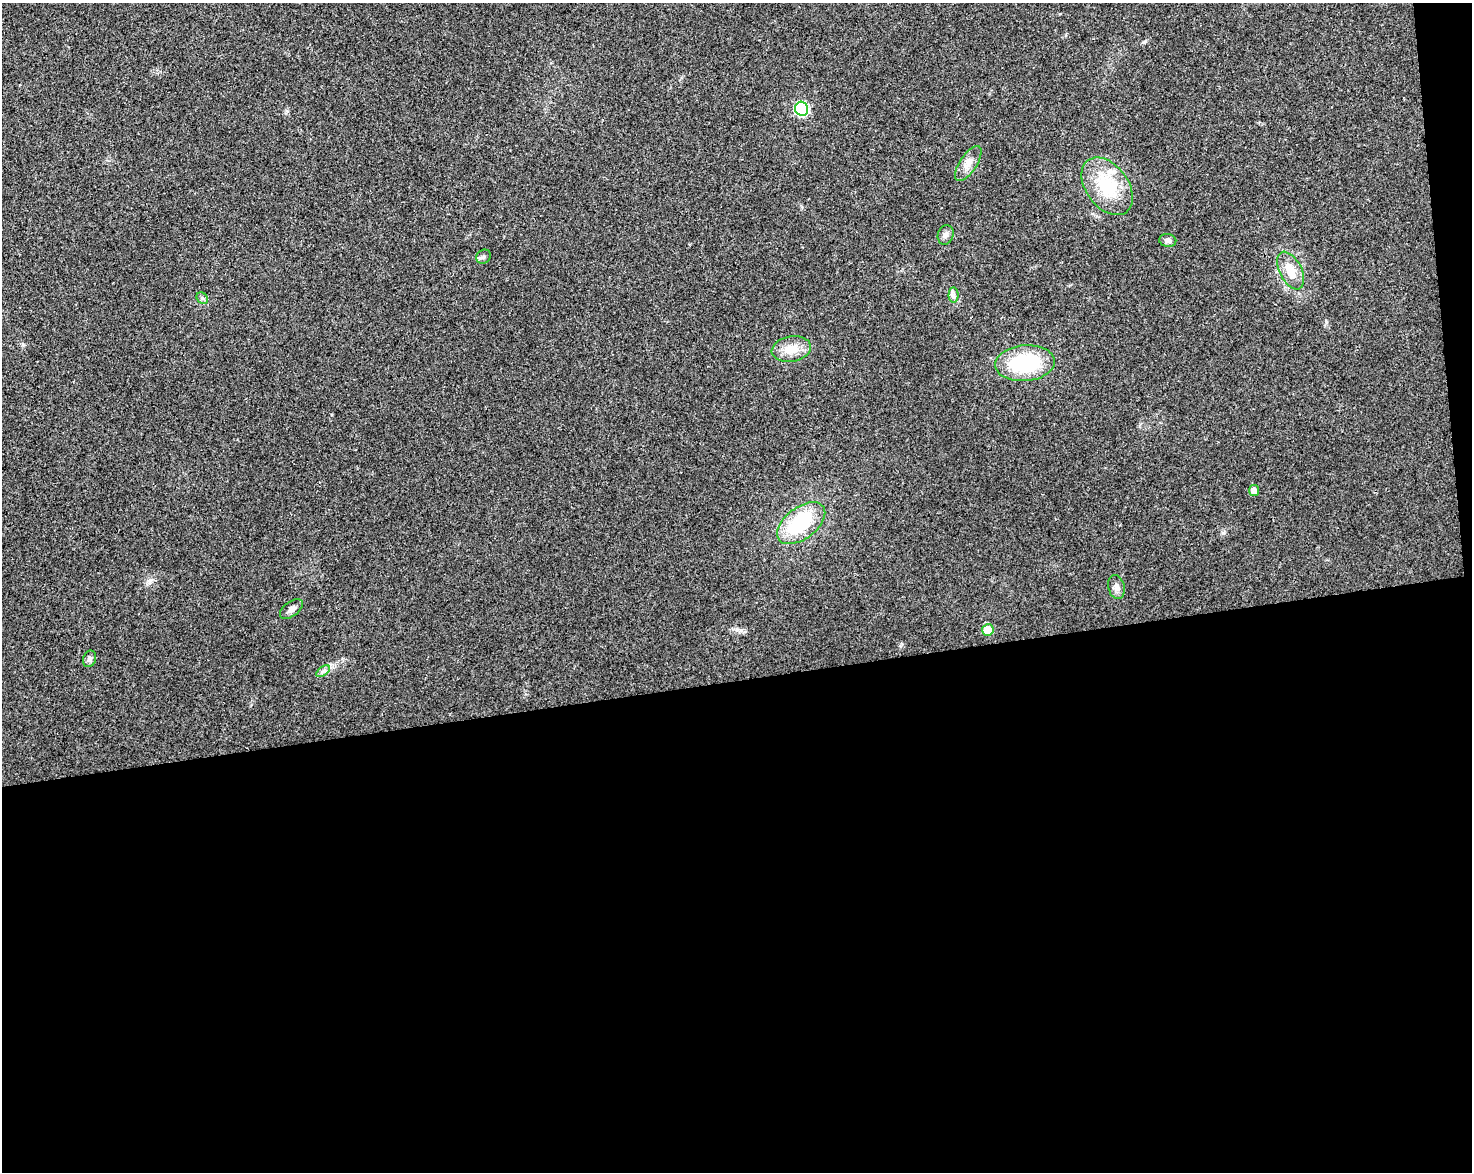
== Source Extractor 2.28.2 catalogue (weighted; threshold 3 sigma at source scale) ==
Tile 12 of 3 x 4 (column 3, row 4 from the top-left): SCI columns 3009-4478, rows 56-1225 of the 4503 x 4793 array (HDU 1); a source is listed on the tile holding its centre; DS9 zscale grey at full resolution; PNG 1474 x 1174 px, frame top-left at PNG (2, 3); each listed source drawn as its Kron ellipse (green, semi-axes under 4 px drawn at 4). Shown black and unused: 43% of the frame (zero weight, under 3 of 4 exposures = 5% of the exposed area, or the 3 px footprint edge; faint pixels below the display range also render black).
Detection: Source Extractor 2.28.2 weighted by HDU 2 'WHT'; one run over the whole footprint, this tile lists its part. Background 0.0167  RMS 0.0027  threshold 0.0123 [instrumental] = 3 sigma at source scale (4.5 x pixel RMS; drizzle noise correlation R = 1.50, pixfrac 1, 0.0396/0.0396 arcsec/px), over >= 5 px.
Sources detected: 19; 1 inside a brighter listed object's ellipse — not listed separately; the other 18 listed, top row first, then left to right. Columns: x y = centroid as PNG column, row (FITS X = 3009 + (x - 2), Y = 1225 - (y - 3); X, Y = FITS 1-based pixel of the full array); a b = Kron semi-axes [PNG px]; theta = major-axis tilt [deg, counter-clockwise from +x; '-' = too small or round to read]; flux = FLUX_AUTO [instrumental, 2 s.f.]
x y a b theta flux
802 109 7 6 - 35
968 163 20 8 57 2.5
1107 186 32 21 -53 13
946 235 10 8 74 1
1168 240 8 6 -10 1
483 257 7 6 - 0.69
1291 271 20 11 -63 5
954 295 7 5 89 0.75
202 298 6 5 - 0.57
791 349 20 12 9 4.5
1025 363 30 18 5 21
1254 490 5 5 - 1.9
801 523 28 15 37 19
1116 587 12 8 -76 1.4
291 609 13 7 37 1.2
988 630 6 5 - 6.2
89 659 8 6 69 0.82
323 671 8 4 36 0.65
Unlisted compact peaks at least as high as the median listed source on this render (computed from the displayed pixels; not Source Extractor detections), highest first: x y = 1223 533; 741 630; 1144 42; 287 111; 1326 322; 23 344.